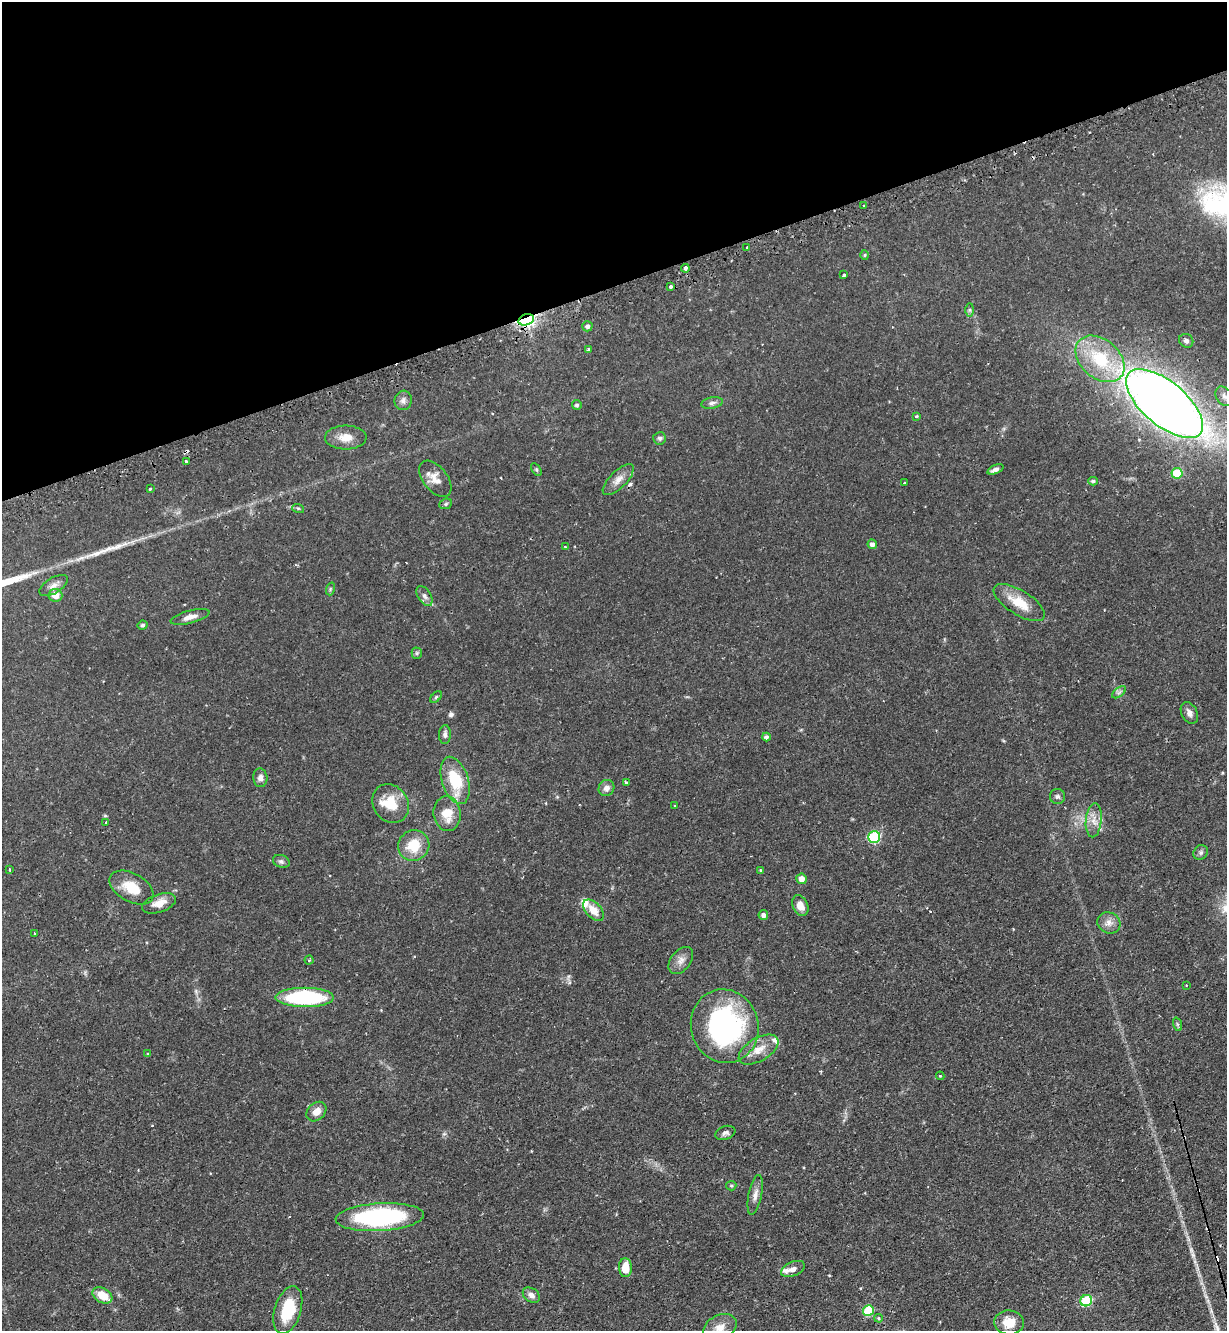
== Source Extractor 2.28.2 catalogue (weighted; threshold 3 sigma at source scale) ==
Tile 3 of 4 x 4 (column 3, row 1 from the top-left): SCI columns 2620-3844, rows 4024-5352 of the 5366 x 5390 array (HDU 1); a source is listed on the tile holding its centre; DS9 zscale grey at full resolution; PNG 1229 x 1333 px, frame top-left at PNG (2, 2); each listed source drawn as its Kron ellipse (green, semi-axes under 4 px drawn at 4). Shown black and unused: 21% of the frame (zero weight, under 2 of 3 exposures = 4% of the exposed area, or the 3 px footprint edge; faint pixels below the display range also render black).
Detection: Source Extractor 2.28.2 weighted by HDU 2 'WHT'; one run over the whole footprint, this tile lists its part. Background 0.0476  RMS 0.0044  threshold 0.0197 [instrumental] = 3 sigma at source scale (4.5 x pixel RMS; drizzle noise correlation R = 1.50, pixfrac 1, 0.05/0.05 arcsec/px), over >= 5 px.
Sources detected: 109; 9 cosmic-ray / hot-pixel residue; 1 long thin detection or spike segment (spike, bleed or trail) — neither listed nor drawn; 5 inside a brighter listed object's ellipse — not listed separately; the other 94 listed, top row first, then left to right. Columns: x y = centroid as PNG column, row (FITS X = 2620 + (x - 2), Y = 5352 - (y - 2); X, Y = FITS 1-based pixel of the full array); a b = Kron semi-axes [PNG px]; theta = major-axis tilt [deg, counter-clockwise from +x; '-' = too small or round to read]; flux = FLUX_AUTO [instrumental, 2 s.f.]
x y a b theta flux
864 205 3 2 - 0.4
747 248 3 3 - 0.54
865 255 5 3 - 0.42
685 268 4 3 - 4.3
844 275 3 3 - 1.4
670 286 3 3 - 2.5
970 310 7 4 90 0.67
526 320 8 5 15 110
587 326 5 5 - 1.2
1186 341 7 6 - 1.3
588 349 4 4 - 0.54
1100 359 28 19 -41 23
1224 396 11 8 -51 1.8
403 400 10 8 75 1.8
712 403 11 5 12 1.4
1164 403 47 22 -40 540
577 405 5 4 - 0.93
917 416 3 3 - 0.59
346 437 21 12 0 5.2
660 438 6 6 - 0.91
186 461 3 3 - 0.74
536 469 7 4 -59 0.66
995 469 8 4 22 1.5
1177 473 5 5 - 14
435 479 21 12 -52 4.6
618 480 20 8 44 3.5
1093 481 5 4 - 0.82
904 482 3 3 - 0.54
150 489 3 3 - 0.76
446 504 6 5 - 0.74
298 508 6 3 -18 0.51
872 544 5 4 - 1.4
565 547 4 3 - 0.37
54 586 16 7 32 2.7
330 589 6 4 72 0.57
55 595 7 6 - 4.4
424 596 11 6 -58 1.6
1019 603 29 12 -32 9.3
190 617 20 6 15 2.8
143 625 5 4 - 0.89
417 653 5 5 - 0.6
1119 692 8 4 37 0.91
436 697 7 4 45 0.61
1189 713 11 8 -63 2.2
445 734 9 6 87 1.4
766 737 4 4 - 1
260 778 9 7 -85 1.8
455 780 24 13 -72 17
626 783 3 3 - 1.3
606 788 8 7 - 2.1
1057 797 7 7 - 1.2
391 804 20 17 -56 9.5
675 806 3 2 - 0.31
447 814 17 13 -84 8
1094 820 17 8 85 3.8
106 823 3 2 - 0.47
874 837 6 6 - 38
414 845 16 15 - 11
1201 852 8 7 - 1.1
281 861 8 6 -20 1.2
9 869 3 2 - 1.1
761 870 4 4 - 0.53
801 879 5 5 - 3.5
131 888 24 14 -29 9
159 903 18 9 20 4.9
800 905 11 7 -66 4
593 910 13 7 -47 4.9
763 915 5 5 - 1.4
1109 923 12 10 -26 2.8
34 933 3 2 - 0.51
309 960 4 4 - 0.6
681 960 15 10 51 3
1186 985 3 2 - 0.24
305 997 29 9 0 48
1177 1024 7 4 -72 0.67
725 1026 37 34 -74 81
759 1050 22 11 31 5.9
148 1054 4 3 - 0.38
940 1076 4 3 - 0.42
316 1112 11 8 42 3.5
725 1133 10 6 19 1.4
731 1186 5 4 - 0.57
755 1195 20 6 78 2.8
380 1217 44 14 3 63
625 1268 9 6 -87 6.6
793 1269 12 7 22 2.2
102 1295 11 7 -30 7
531 1295 9 6 -36 1.9
1086 1301 6 5 - 27
288 1310 24 13 72 19
868 1311 5 5 - 20
879 1318 4 3 - 0.46
1009 1322 15 12 -6 7
720 1327 17 12 27 5.2
Overlapping masked pixels (flux is a lower limit): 1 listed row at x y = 526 320
Isophote crosses this tile's border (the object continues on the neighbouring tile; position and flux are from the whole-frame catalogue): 3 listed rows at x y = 1224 396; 288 1310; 720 1327